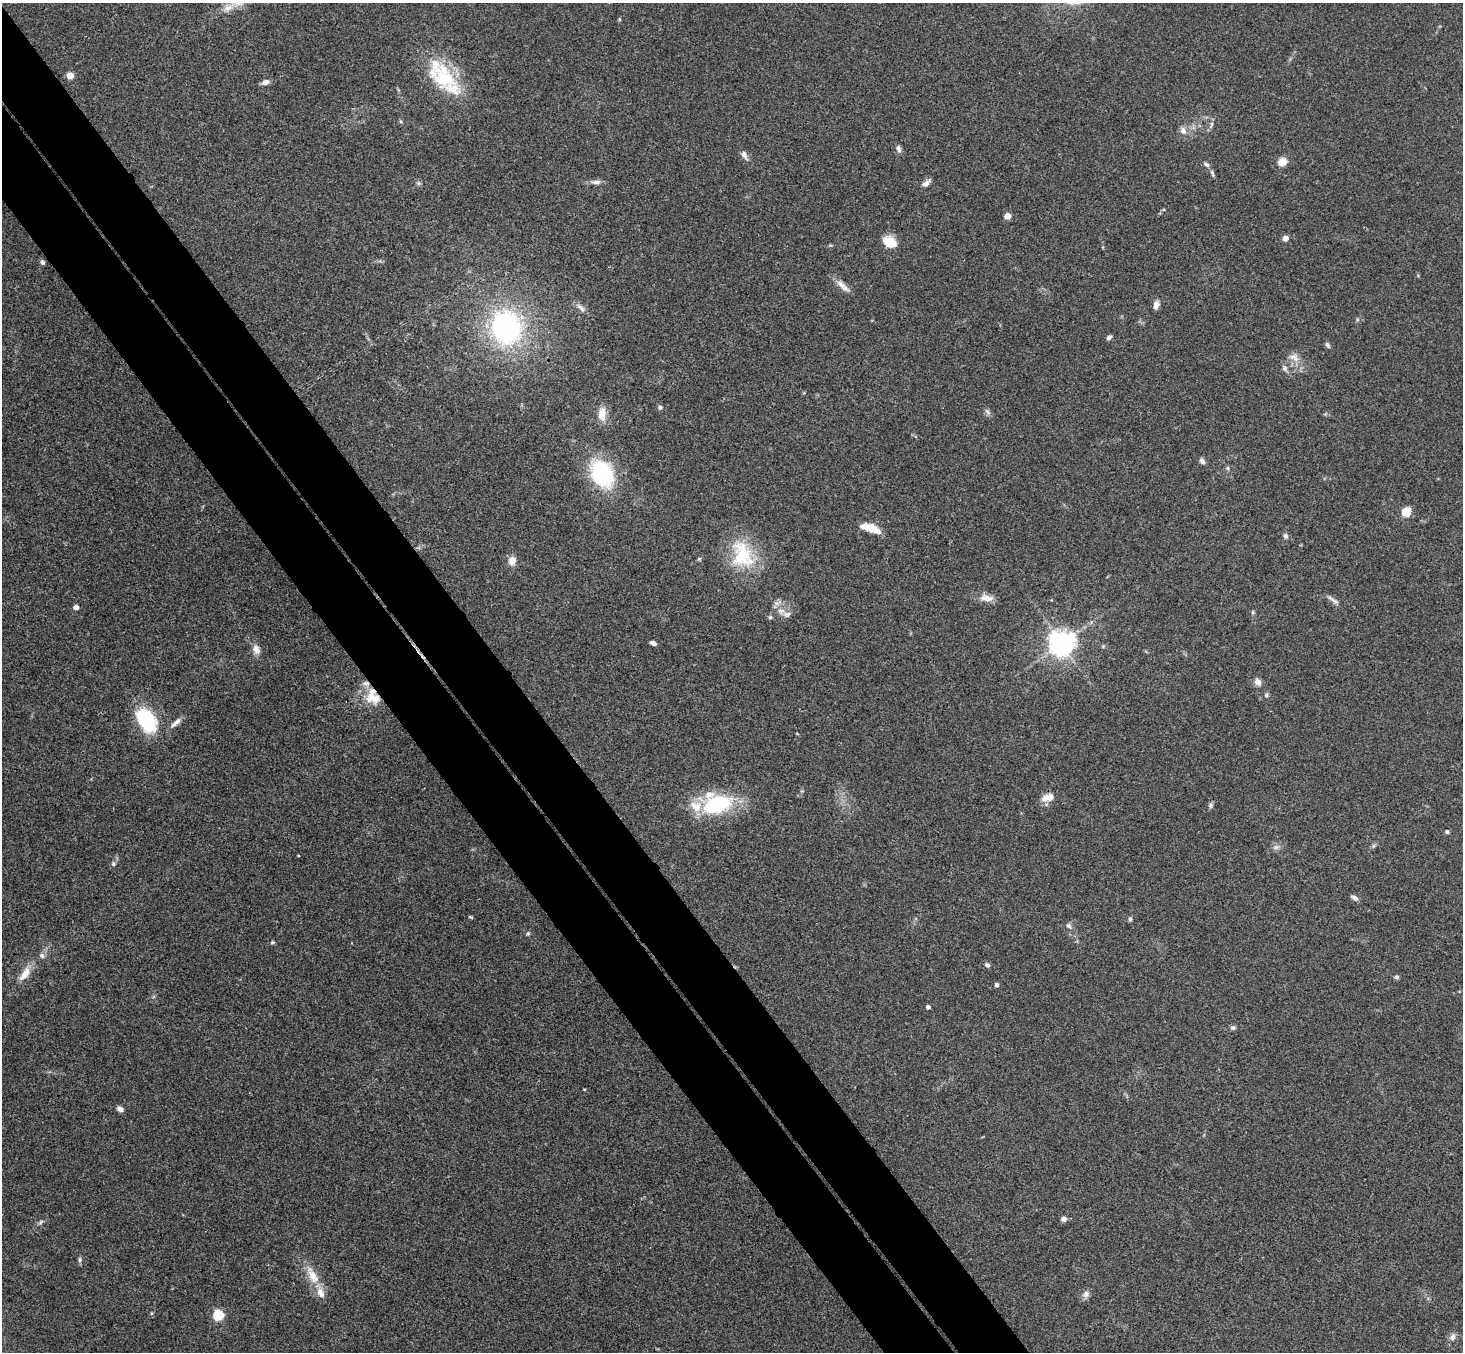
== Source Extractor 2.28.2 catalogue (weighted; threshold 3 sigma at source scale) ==
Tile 11 of 4 x 4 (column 3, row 3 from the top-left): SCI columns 2975-4435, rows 1681-3030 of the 5945 x 5925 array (HDU 1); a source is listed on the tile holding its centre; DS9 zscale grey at full resolution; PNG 1465 x 1354 px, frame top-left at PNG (2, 3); no overlay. Shown black and unused: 9% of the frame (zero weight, under 3 of 4 exposures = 6% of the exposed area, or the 3 px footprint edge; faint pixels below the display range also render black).
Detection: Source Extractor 2.28.2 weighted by HDU 2 'WHT'; one run over the whole footprint, this tile lists its part. Background 0.22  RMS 0.0085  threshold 0.0381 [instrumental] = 3 sigma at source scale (4.5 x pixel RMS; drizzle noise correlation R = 1.50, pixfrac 1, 0.05/0.05 arcsec/px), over >= 5 px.
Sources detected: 86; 5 inside a brighter listed object's ellipse — not listed separately; the other 81 listed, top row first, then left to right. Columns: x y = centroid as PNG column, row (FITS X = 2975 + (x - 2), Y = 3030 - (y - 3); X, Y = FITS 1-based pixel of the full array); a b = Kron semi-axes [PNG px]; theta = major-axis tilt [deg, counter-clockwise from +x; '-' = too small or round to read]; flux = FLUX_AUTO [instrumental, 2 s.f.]
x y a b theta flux
619 19 5 3 - 0.86
70 75 5 5 - 18
444 77 40 30 -41 60
265 82 9 6 18 4.3
1211 124 9 4 81 2
1183 131 11 8 -57 4.8
898 149 10 6 -68 3
744 155 11 6 -64 4.3
1282 162 5 4 - 36
1206 164 10 5 -33 2.3
1212 173 12 4 -69 2
596 182 13 6 3 4.1
418 183 7 5 -21 1.7
926 183 12 6 34 3.7
1007 216 4 4 - 16
1285 238 4 4 - 10
890 243 14 10 -30 18
42 262 6 5 - 2.2
841 285 16 8 -39 6.7
1156 305 10 6 84 5.2
581 308 16 6 -45 4
506 328 31 27 -75 160
1109 337 6 5 - 2.6
1327 345 7 5 -58 2.1
1294 357 16 10 -28 7.3
1285 368 8 7 - 2.7
660 407 6 5 - 2.1
987 411 10 4 -54 2.2
602 414 17 9 89 11
1202 461 8 6 -48 2.6
1228 468 6 5 - 1.5
602 474 28 20 -61 79
1406 512 10 8 57 11
870 528 23 8 -18 16
1285 536 7 6 - 2.4
742 555 42 30 -71 49
512 561 10 8 76 7.4
986 598 17 9 -6 8.4
1333 599 19 4 -31 3.6
776 603 9 6 -18 3.4
76 607 6 5 - 3.4
1253 612 5 4 - 1.2
787 614 12 8 -6 5.1
770 617 6 5 - 1.5
653 643 6 4 -19 3.6
1061 643 8 7 - 980
1103 646 5 5 - 1.1
256 649 14 9 -70 6
1258 682 7 7 - 5.6
1266 695 6 6 - 1.7
372 698 22 16 -16 21
146 720 23 14 -57 69
175 723 19 6 40 4.8
1048 797 16 9 12 9.2
717 805 43 24 11 63
1211 805 7 6 - 2.2
1447 832 5 5 - 1.4
1276 847 9 6 0 3
113 864 6 5 - 1.5
1355 898 9 6 -27 3
470 917 5 3 - 1.1
1130 919 6 4 82 1.5
1069 926 9 6 -53 2.5
528 934 6 5 - 1.3
273 942 6 4 1 1.3
42 956 8 7 - 2.6
987 965 7 5 -37 2.2
25 974 22 9 55 11
1396 977 7 4 0 1.6
997 985 4 4 - 2.6
928 1007 4 4 - 2.9
1233 1028 8 5 -9 1.9
584 1089 3 3 - 0.78
120 1109 7 5 -35 4
1064 1219 7 6 - 3.5
41 1222 8 5 49 2
80 1260 8 5 88 1.8
312 1275 29 12 -62 16
1086 1294 10 9 - 3.8
218 1315 5 5 - 69
1452 1337 10 8 60 3.7
Overlapping masked pixels (flux is a lower limit): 1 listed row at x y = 372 698